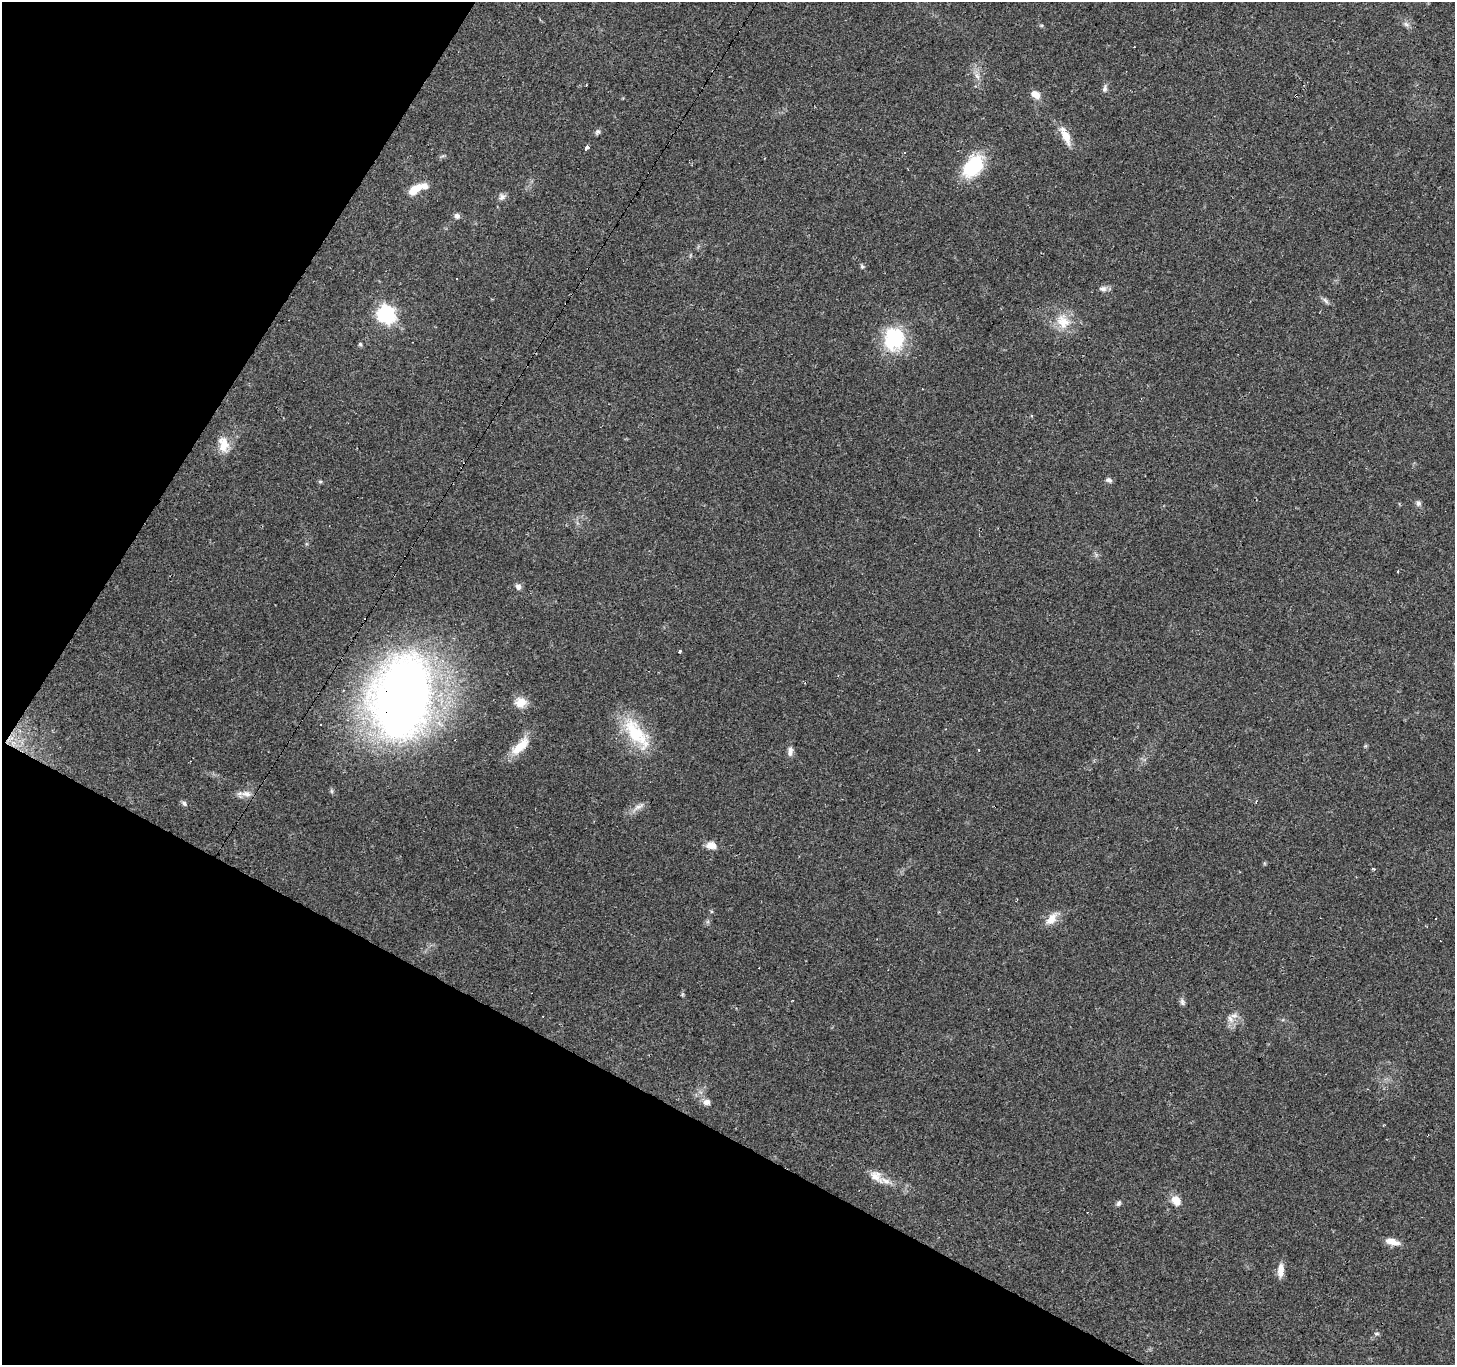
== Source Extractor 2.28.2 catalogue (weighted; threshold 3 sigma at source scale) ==
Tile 9 of 4 x 4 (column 1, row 3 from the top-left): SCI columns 1-1453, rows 1555-2917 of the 5817 x 5901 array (HDU 1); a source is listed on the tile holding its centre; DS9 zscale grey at full resolution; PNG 1457 x 1367 px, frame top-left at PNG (2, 2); no overlay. Shown black and unused: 27% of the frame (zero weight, under 2 of 3 exposures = <1% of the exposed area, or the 3 px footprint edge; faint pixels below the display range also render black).
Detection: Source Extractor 2.28.2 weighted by HDU 2 'WHT'; one run over the whole footprint, this tile lists its part. Background 0.0945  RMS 0.0063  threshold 0.0282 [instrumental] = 3 sigma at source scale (4.5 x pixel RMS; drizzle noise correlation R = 1.50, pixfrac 1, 0.0396/0.0396 arcsec/px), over >= 5 px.
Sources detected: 59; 11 cosmic-ray / hot-pixel residue — not listed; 1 inside a brighter listed object's ellipse — not listed separately; the other 47 listed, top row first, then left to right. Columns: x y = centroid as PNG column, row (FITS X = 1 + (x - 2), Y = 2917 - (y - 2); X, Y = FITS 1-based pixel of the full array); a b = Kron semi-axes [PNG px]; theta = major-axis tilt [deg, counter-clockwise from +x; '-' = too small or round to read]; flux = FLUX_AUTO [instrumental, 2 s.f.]
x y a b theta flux
1406 24 9 6 -30 2
977 76 10 5 -54 2.4
1105 89 10 6 83 2
1036 95 10 8 -39 5.6
597 132 8 6 62 1.5
1066 136 24 9 -66 8.6
586 148 5 3 - 21
973 166 28 17 50 35
417 188 23 8 24 11
502 197 10 8 69 2.5
457 216 7 7 - 2
690 255 6 4 -73 0.81
862 267 7 5 -50 1.1
1103 289 10 7 4 2.7
1326 301 12 4 -50 1.8
386 314 8 7 - 200
1063 321 24 17 -68 14
894 339 29 25 90 37
360 344 5 4 - 0.88
224 444 22 13 -79 9.7
1109 480 8 5 -26 1.8
320 481 6 4 0 0.83
1418 503 7 6 - 1.8
1398 572 3 3 - 1.1
518 587 8 7 - 2.2
680 651 3 3 - 1.7
403 697 67 46 79 650
520 702 15 13 10 7.3
636 734 53 19 -52 33
520 746 30 11 45 13
790 751 12 7 86 3
246 794 16 8 -1 4.5
184 803 8 5 -40 1.6
995 806 3 2 - 1.8
638 807 18 7 29 4.1
711 845 13 9 -5 5.1
1373 869 5 3 - 0.88
1052 919 19 10 51 7.6
1182 1002 10 6 -81 1.8
1230 1019 13 7 -53 4
707 1102 8 6 6 3.5
876 1176 20 13 -39 7.4
1176 1200 13 9 -49 6.8
1119 1203 8 6 59 1.6
1392 1242 16 7 -15 6.3
1280 1270 18 7 88 5.5
1377 1334 7 4 8 1
Overlapping masked pixels (flux is a lower limit): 2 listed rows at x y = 403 697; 995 806